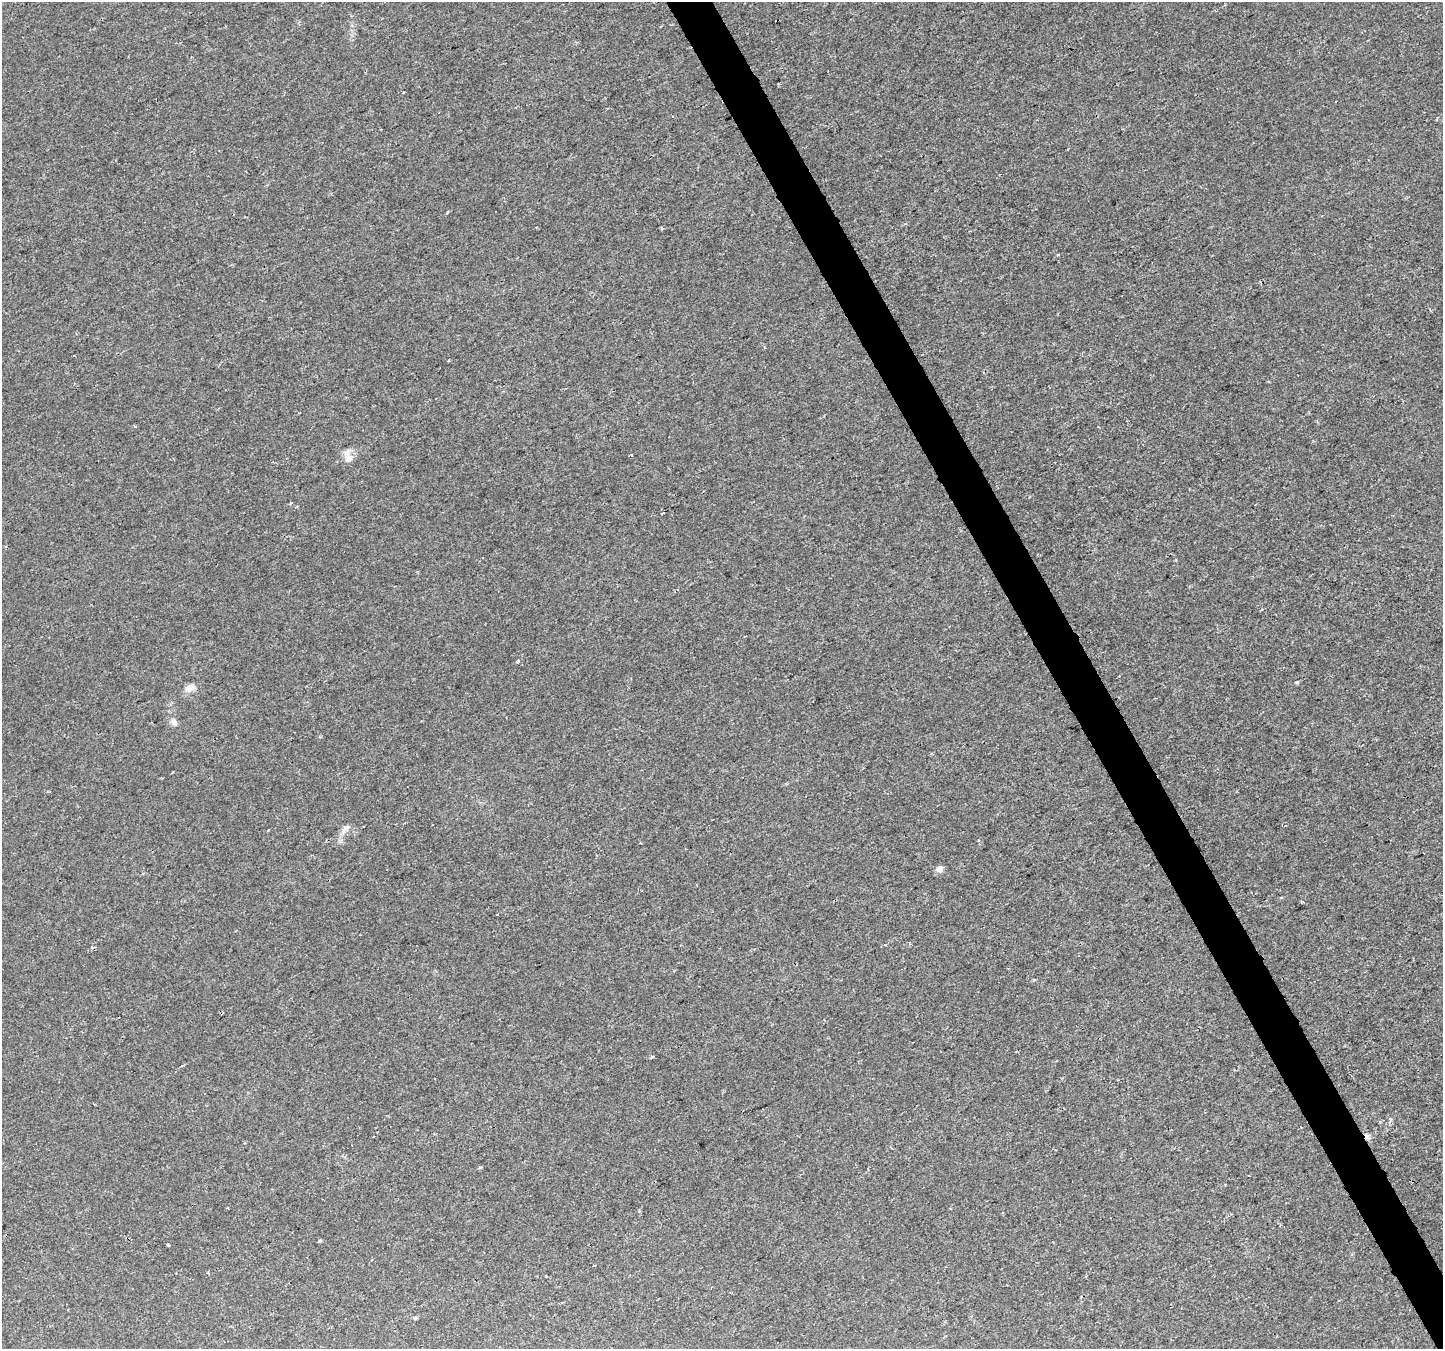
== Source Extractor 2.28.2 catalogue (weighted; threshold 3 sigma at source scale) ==
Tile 6 of 4 x 4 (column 2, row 2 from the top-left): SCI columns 1441-2881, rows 2795-4141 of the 5769 x 5649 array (HDU 1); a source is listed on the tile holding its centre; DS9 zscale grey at full resolution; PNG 1445 x 1351 px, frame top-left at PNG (2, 2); no overlay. Shown black and unused: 3% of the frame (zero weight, under 2 of 3 exposures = <1% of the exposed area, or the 3 px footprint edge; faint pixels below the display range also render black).
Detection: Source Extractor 2.28.2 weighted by HDU 2 'WHT'; one run over the whole footprint, this tile lists its part. Background 0.00101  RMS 0.0023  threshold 0.0102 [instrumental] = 3 sigma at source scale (4.5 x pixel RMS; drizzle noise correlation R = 1.50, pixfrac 1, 0.0396/0.0396 arcsec/px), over >= 5 px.
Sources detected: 22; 1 cosmic-ray / hot-pixel residue — not listed; the other 21 listed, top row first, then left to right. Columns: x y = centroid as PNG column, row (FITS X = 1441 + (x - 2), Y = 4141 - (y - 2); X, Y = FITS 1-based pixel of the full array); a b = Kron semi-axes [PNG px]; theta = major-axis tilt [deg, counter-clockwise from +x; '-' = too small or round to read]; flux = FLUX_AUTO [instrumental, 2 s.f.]
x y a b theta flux
447 212 5 3 - 0.27
661 228 3 2 - 0.42
1058 255 4 3 - 0.2
449 360 3 3 - 0.43
348 458 12 9 37 1.7
290 503 4 2 - 0.2
517 661 3 3 - 1.2
190 688 15 9 23 1.6
174 722 11 7 -68 1
345 829 17 7 48 1.3
979 840 4 3 - 0.31
939 869 9 7 58 1.1
1303 902 4 3 - 0.27
497 914 3 3 - 0.76
653 1057 5 3 - 0.3
1367 1137 8 6 -68 0.76
480 1167 4 3 - 0.4
227 1208 3 2 - 0.24
168 1245 4 3 - 0.92
546 1276 3 3 - 0.26
415 1318 5 4 - 0.32
Overlapping masked pixels (flux is a lower limit): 1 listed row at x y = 1367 1137
Unlisted compact peaks at least as high as the median listed source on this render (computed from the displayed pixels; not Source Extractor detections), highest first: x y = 1297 682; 320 1241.